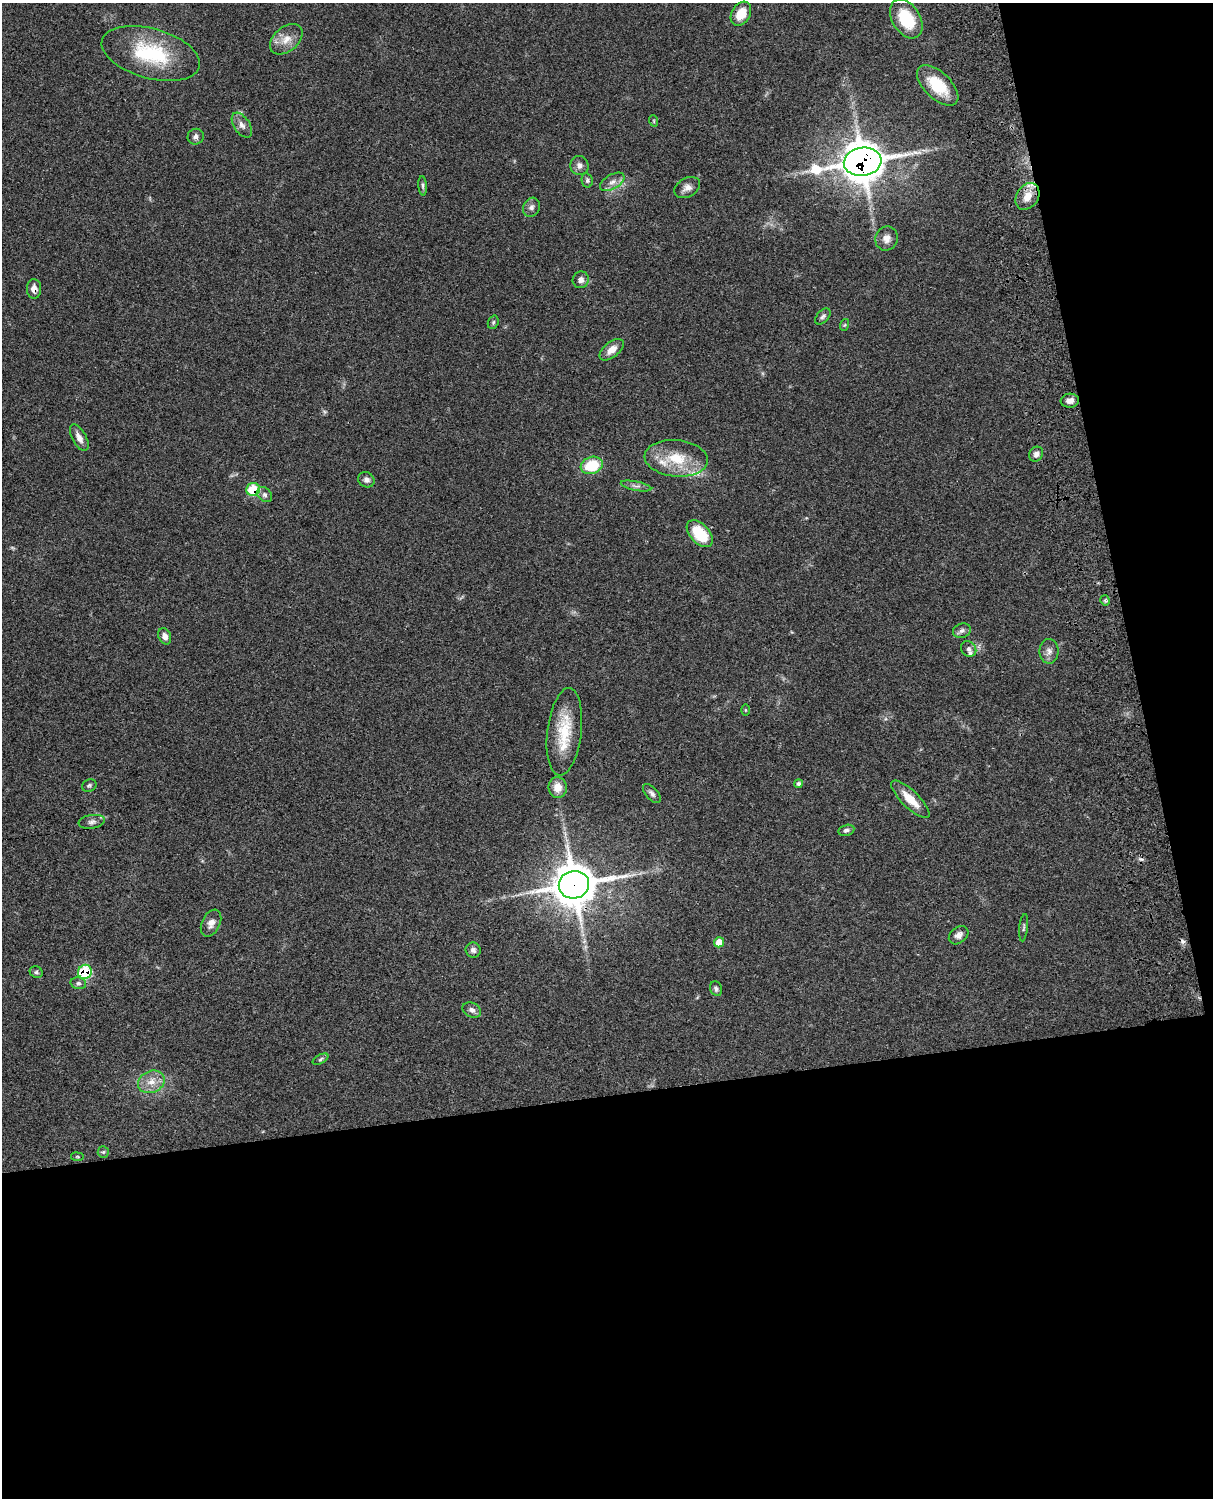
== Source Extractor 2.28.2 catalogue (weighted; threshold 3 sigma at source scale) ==
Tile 12 of 4 x 3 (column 4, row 3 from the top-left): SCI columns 3755-4965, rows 277-1772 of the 5084 x 4927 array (HDU 1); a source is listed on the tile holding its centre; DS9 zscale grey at full resolution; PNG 1215 x 1500 px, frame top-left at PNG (2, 3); each listed source drawn as its Kron ellipse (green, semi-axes under 4 px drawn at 4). Shown black and unused: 33% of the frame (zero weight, under 3 of 4 exposures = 6% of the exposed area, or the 3 px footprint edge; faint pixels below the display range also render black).
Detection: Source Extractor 2.28.2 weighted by HDU 2 'WHT'; one run over the whole footprint, this tile lists its part. Background 0.0791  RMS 0.0058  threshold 0.0263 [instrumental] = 3 sigma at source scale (4.5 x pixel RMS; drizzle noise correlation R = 1.50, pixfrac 1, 0.05/0.05 arcsec/px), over >= 5 px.
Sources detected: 68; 1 too faint to see at this stretch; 2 cosmic-ray / hot-pixel residue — neither listed nor drawn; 3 inside a brighter listed object's ellipse — not listed separately; the other 62 listed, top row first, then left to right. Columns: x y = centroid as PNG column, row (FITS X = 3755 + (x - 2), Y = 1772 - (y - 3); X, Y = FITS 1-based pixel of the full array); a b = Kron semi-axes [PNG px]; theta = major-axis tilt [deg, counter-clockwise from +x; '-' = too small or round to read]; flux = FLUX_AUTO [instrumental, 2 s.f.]
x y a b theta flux
741 14 13 9 59 9.3
906 19 21 13 -58 24
286 39 19 12 40 7.2
151 54 50 25 -16 42
938 85 25 13 -44 19
654 121 6 3 -72 0.62
242 125 14 8 -56 3.3
196 137 8 7 - 2.1
863 162 19 14 8 1400
579 165 10 9 - 2.7
587 180 7 5 -77 1.2
612 182 13 7 30 3.7
423 186 10 4 -85 1.2
687 188 14 9 29 3.7
1027 196 14 10 56 7.5
531 207 10 8 63 2.3
887 239 12 11 - 4.2
581 280 8 8 - 3
34 289 10 7 -89 4
823 316 9 5 46 1.5
493 322 7 5 70 1
844 325 6 4 70 0.72
612 350 14 7 39 5.4
1070 401 9 7 5 3.6
79 438 15 7 -62 4
1036 454 8 6 54 2.3
676 458 32 18 -5 20
592 465 11 8 17 20
366 480 8 7 - 2.3
636 486 15 4 -11 2.2
253 489 7 6 - 23
265 495 8 6 -45 1.8
700 534 16 9 -47 22
1105 600 5 4 - 0.86
962 631 9 7 18 2.1
165 636 8 6 -67 3.3
969 649 8 7 - 2.1
1049 651 12 9 -89 3.4
745 710 6 4 -89 0.55
564 732 44 17 83 23
799 784 4 4 - 1.6
89 786 7 6 - 1.1
558 788 10 9 - 6.1
652 794 12 6 -49 2
910 799 25 8 -44 11
92 822 13 6 9 2.5
846 830 8 5 13 1.6
574 885 15 13 12 1700
211 923 14 9 64 3.9
1024 928 14 3 84 1.1
959 935 11 8 40 2.8
719 942 5 5 - 8.2
473 950 7 7 - 2
36 972 7 5 -25 1.1
85 972 7 6 - 30
78 983 8 5 -14 1.3
716 989 7 6 - 1.6
472 1010 10 7 -26 2.5
321 1059 8 4 28 1.1
151 1082 14 11 24 6.8
103 1152 6 5 - 0.94
77 1157 6 3 -8 0.55
Overlapping masked pixels (flux is a lower limit): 6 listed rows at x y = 863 162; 1027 196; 34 289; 253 489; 574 885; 85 972